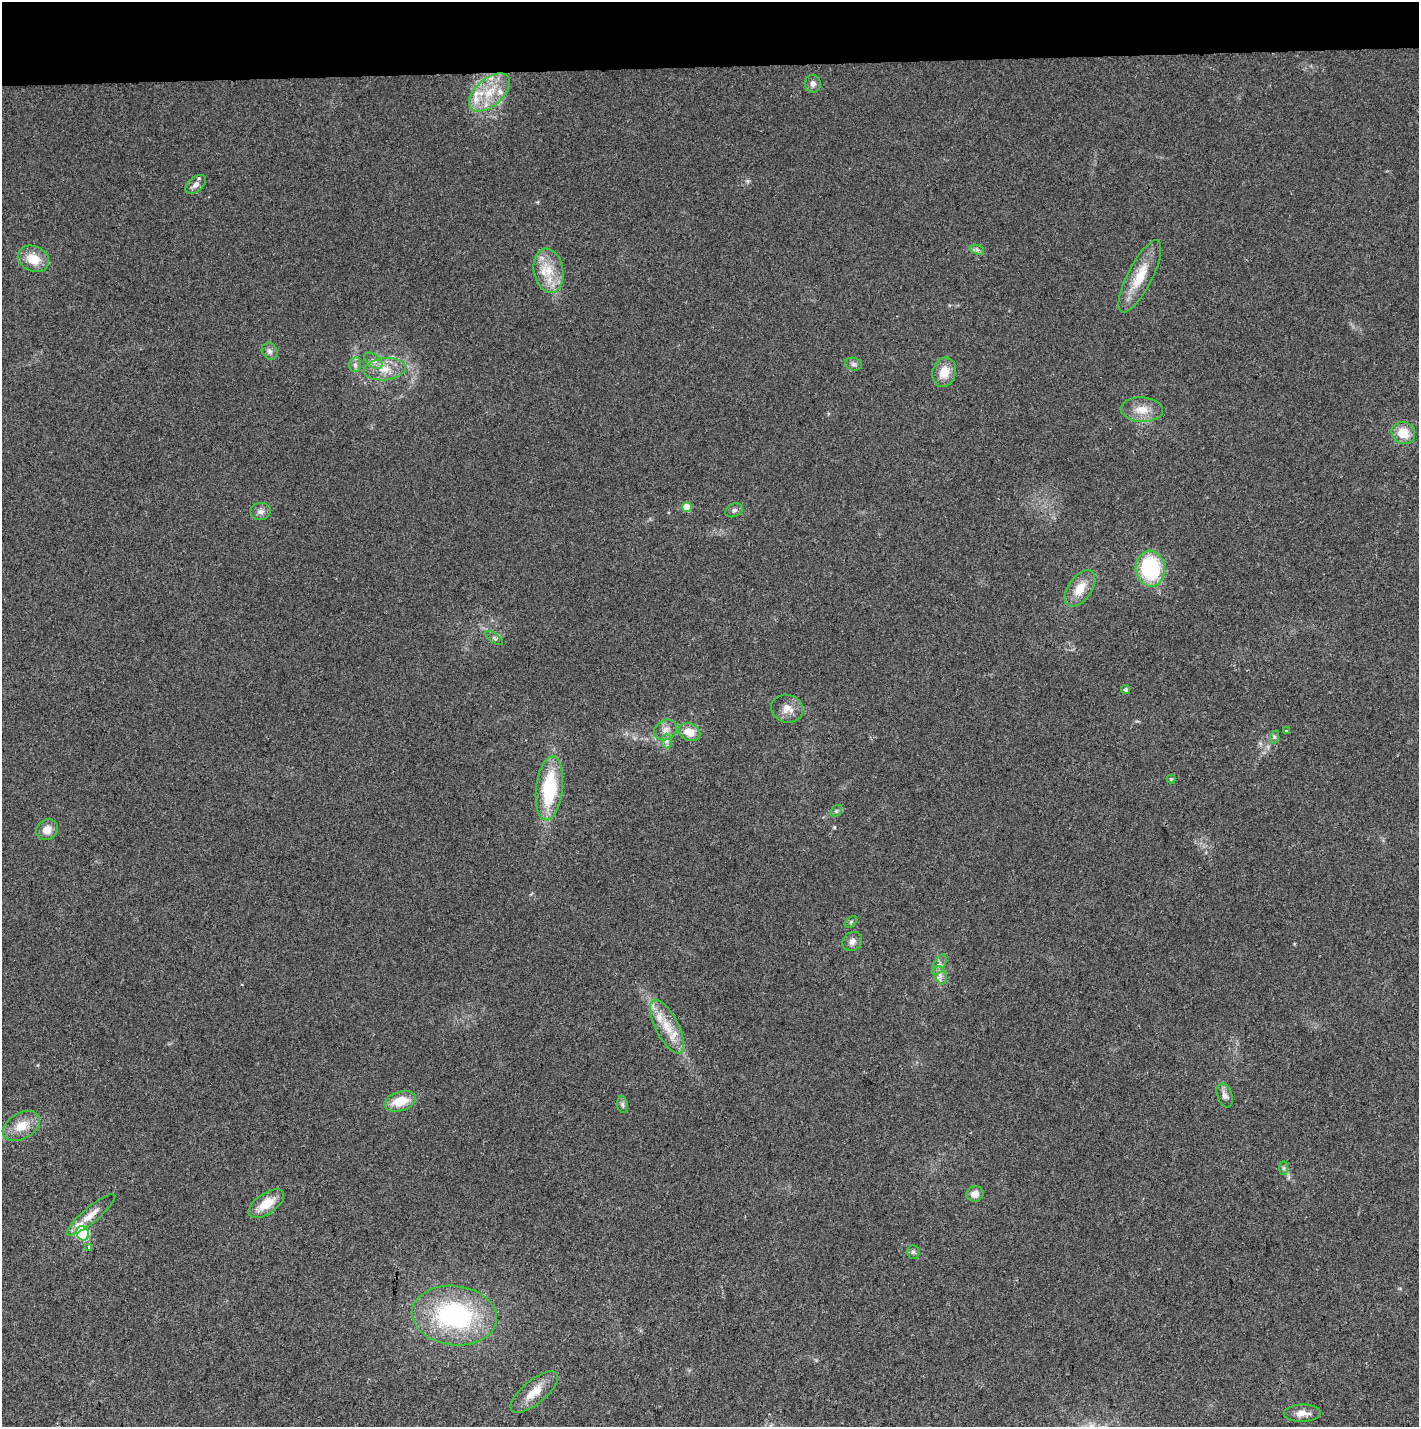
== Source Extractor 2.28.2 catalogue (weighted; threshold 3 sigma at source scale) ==
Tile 2 of 3 x 3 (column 2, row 1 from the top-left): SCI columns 1423-2839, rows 2967-4391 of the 4255 x 4507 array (HDU 1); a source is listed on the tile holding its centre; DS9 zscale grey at full resolution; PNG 1421 x 1429 px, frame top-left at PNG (2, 2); each listed source drawn as its Kron ellipse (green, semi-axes under 4 px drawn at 4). Shown black and unused: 5% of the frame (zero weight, under 2 of 3 exposures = <1% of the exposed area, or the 3 px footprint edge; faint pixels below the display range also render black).
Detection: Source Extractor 2.28.2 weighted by HDU 2 'WHT'; one run over the whole footprint, this tile lists its part. Background 0.0524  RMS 0.0071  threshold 0.0318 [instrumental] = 3 sigma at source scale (4.5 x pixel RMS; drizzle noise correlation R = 1.50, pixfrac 1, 0.0396/0.0396 arcsec/px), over >= 5 px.
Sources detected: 54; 3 inside a brighter listed object's ellipse — not listed separately; the other 51 listed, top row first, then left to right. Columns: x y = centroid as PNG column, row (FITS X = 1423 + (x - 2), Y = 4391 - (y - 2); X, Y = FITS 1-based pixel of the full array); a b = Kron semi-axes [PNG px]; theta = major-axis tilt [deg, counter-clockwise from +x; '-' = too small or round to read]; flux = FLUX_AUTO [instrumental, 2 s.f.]
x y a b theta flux
813 84 9 8 - 3.4
489 92 24 13 41 21
196 184 12 7 41 4.2
977 250 7 4 -19 1.7
33 259 16 12 -24 15
548 271 22 14 -80 18
1140 276 40 12 63 21
270 351 9 7 -60 2.8
373 361 10 6 -36 3.6
853 364 8 6 -15 2.1
355 365 7 6 - 2.2
385 369 21 11 6 12
944 372 15 11 72 12
1142 410 21 12 -3 12
1403 433 12 10 -25 13
687 507 5 5 - 14
734 510 9 6 27 2
261 511 10 8 10 3.5
1150 569 18 14 -84 64
1080 588 21 11 55 13
494 638 10 3 -36 1.4
1126 689 4 4 - 1.5
787 709 16 13 -17 8.2
666 730 12 9 33 5.4
1287 731 3 3 - 1.8
689 732 11 8 -25 11
1274 737 7 4 72 1.2
667 741 7 4 -90 2.3
1171 779 4 4 - 0.7
549 788 32 13 84 50
836 811 6 5 - 1.5
47 830 11 10 - 6.9
851 922 7 4 46 1.1
852 941 10 9 - 4
939 964 11 5 62 3.1
940 975 9 6 -66 3.3
667 1026 29 11 -63 17
1225 1095 12 7 -69 3.9
400 1101 16 9 16 15
622 1104 8 5 -83 1.6
21 1126 20 13 29 12
1284 1168 7 4 90 1.4
975 1194 8 7 - 5.8
266 1204 20 10 34 16
91 1215 31 7 40 9.9
83 1233 7 6 - 85
89 1248 3 3 - 2.9
913 1252 7 5 -90 1.7
454 1315 42 29 -7 110
534 1392 29 12 39 14
1302 1413 18 8 1 6.9